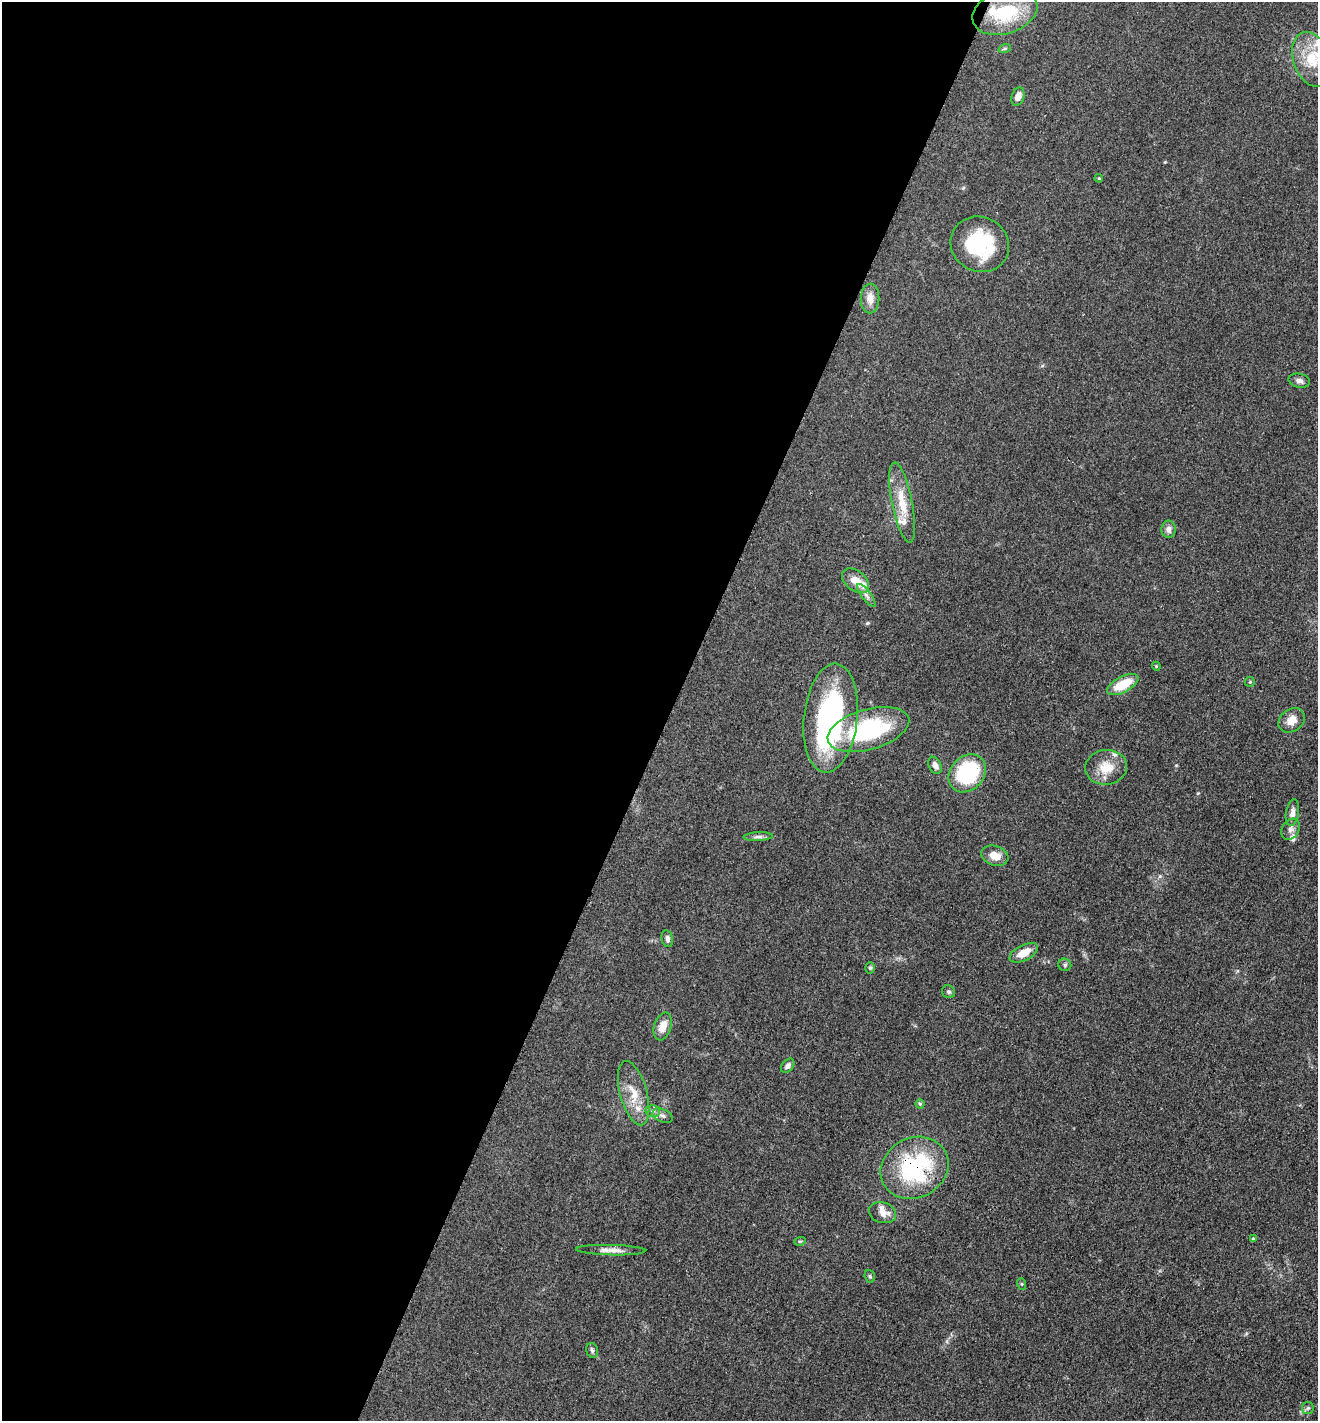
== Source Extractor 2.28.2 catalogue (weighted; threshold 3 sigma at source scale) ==
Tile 5 of 4 x 4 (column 1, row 2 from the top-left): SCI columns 301-1616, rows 2945-4363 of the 5880 x 5796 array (HDU 1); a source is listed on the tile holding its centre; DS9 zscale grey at full resolution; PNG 1320 x 1423 px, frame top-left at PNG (2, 2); each listed source drawn as its Kron ellipse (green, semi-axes under 4 px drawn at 4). Shown black and unused: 51% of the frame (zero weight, under 3 of 4 exposures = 2% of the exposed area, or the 3 px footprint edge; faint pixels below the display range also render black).
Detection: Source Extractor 2.28.2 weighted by HDU 2 'WHT'; one run over the whole footprint, this tile lists its part. Background 0.0639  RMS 0.0058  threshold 0.026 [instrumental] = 3 sigma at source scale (4.5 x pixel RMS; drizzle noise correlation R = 1.50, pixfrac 1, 0.05/0.05 arcsec/px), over >= 5 px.
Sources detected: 51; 1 inside a brighter object's white glare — neither listed nor drawn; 5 inside a brighter listed object's ellipse — not listed separately; the other 45 listed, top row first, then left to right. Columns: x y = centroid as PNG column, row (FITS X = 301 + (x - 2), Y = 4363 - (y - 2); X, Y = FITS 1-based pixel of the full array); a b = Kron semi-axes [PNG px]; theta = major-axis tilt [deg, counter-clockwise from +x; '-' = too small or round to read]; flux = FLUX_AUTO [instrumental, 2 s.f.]
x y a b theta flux
1005 12 33 22 17 31
1005 48 6 4 19 0.81
1312 59 28 18 -71 19
1018 97 9 6 72 4.4
1099 178 4 3 - 0.58
980 244 30 27 -27 40
870 298 15 9 89 5.2
1299 381 11 7 -12 2.3
902 502 41 10 -79 14
1168 529 8 7 - 2.5
856 581 15 10 -39 7.6
866 595 14 4 -52 2.3
1156 666 4 3 - 0.54
1250 682 5 4 - 0.6
1123 684 17 8 28 15
831 718 54 27 84 97
1292 720 14 11 36 5.9
868 729 42 20 16 58
935 765 9 6 -64 3.1
1106 767 21 17 6 12
967 773 21 16 49 51
1292 813 13 6 80 3
1290 829 11 8 58 2.8
758 837 15 4 2 1.9
995 856 14 9 -20 6.4
667 939 8 5 -78 2.1
1024 953 15 7 27 8
1065 965 6 6 - 1.4
870 968 5 5 - 0.9
949 992 7 6 - 1.2
663 1026 14 8 72 6.5
788 1066 8 5 50 2.1
634 1093 33 13 -75 12
920 1104 4 4 - 0.79
653 1111 7 6 - 1.5
663 1116 10 6 -25 2
915 1168 35 30 28 62
883 1213 14 10 -16 5.1
1253 1238 4 3 - 0.51
800 1241 6 3 17 0.63
611 1250 34 5 -1 4.7
870 1276 6 5 - 0.88
1022 1284 6 4 -71 0.64
592 1350 7 5 -73 1.3
1308 1408 6 5 - 1.1
Overlapping masked pixels (flux is a lower limit): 1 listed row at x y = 915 1168